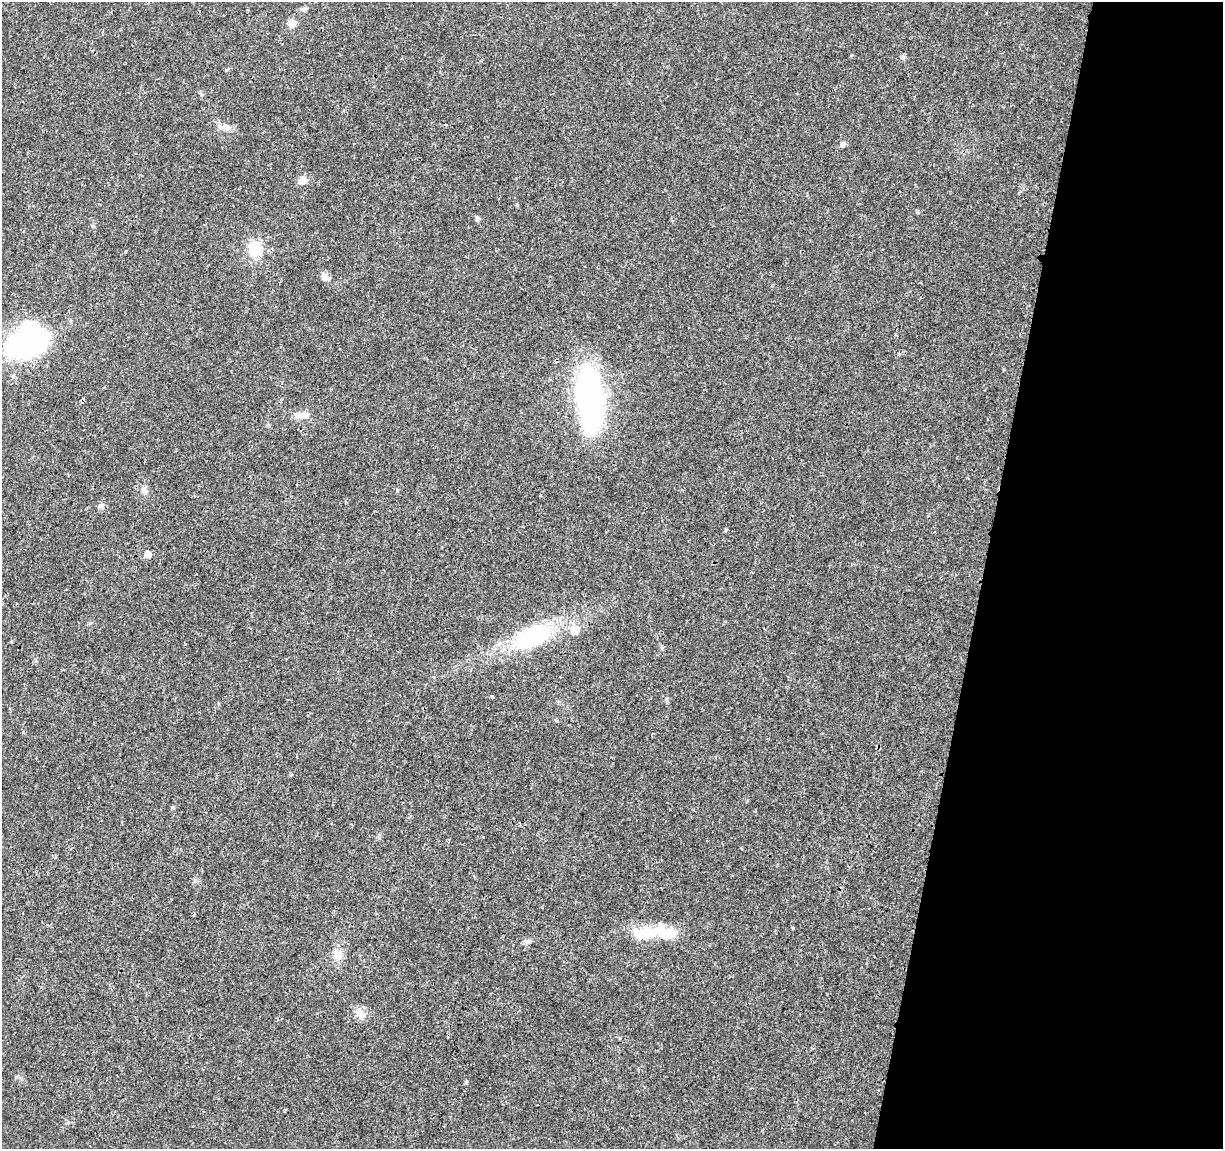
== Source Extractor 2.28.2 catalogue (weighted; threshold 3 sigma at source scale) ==
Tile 8 of 4 x 4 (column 4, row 2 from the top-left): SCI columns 3667-4887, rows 2521-3667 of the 4896 x 5099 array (HDU 1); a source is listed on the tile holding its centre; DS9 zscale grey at full resolution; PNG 1225 x 1151 px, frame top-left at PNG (2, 2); no overlay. Shown black and unused: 20% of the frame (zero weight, under 3 of 4 exposures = <1% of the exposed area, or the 3 px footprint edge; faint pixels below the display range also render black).
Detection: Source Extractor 2.28.2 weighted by HDU 2 'WHT'; one run over the whole footprint, this tile lists its part. Background 0.0204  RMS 0.0029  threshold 0.0131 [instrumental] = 3 sigma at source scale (4.5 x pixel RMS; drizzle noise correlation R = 1.50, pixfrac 1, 0.0396/0.0396 arcsec/px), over >= 5 px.
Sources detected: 26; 2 inside a brighter object's white glare — not listed; the other 24 listed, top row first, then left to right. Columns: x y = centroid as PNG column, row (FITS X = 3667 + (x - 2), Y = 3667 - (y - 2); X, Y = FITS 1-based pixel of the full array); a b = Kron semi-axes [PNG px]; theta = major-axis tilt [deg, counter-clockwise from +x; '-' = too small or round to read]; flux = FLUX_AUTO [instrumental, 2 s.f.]
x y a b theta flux
303 9 11 5 4 0.77
292 23 10 8 -83 1.8
851 55 4 4 - 0.3
225 127 18 8 2 2
843 144 6 5 - 1.2
302 180 10 8 42 2.1
477 218 5 5 - 0.93
255 249 16 14 -77 7.6
324 277 10 8 -57 1.4
27 344 42 26 24 63
590 399 60 22 -84 77
303 415 17 9 2 2.4
145 492 7 4 -20 0.62
101 506 8 6 1 0.78
725 530 4 3 - 0.42
148 554 5 5 - 3.2
575 630 6 6 - 6
532 637 44 22 23 27
11 642 3 3 - 0.31
650 933 38 15 25 7.2
529 941 8 6 28 0.79
338 954 8 6 46 1.3
360 1014 16 10 -58 2.5
466 1082 5 4 - 0.34
Unlisted compact peaks at least as high as the median listed source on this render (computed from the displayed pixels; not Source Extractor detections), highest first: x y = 517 205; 666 699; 793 928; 173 807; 397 490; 904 57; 492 696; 16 1077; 195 880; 93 226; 917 212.